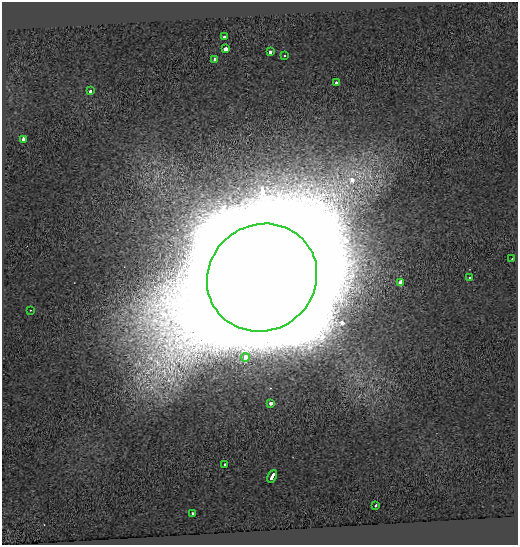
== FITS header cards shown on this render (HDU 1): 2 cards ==
NAXIS1  =                  516
NAXIS2  =                  543

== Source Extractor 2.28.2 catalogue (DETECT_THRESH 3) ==
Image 516 x 543 px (HDU 1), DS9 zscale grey, 1 PNG px = 1 image px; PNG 520 x 547 px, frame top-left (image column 1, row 543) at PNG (2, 2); each listed source drawn as its Kron ellipse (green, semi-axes under 4 px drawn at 4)
Background 0.102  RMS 0.12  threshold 0.369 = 3 sigma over >= 5 px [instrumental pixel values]
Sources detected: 19; all 19 listed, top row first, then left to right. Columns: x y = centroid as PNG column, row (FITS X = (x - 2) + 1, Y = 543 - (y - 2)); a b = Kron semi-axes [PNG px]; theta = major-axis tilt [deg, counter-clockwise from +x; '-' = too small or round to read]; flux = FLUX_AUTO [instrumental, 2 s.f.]
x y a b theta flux
224 36 3 3 - 7.4e+01
226 49 3 3 - 3.0e+02
271 52 4 3 - 1.0e+02
285 56 3 3 - 2.1e+01
215 59 3 3 - 5.3e+01
336 83 3 3 - 4.1e+01
90 91 3 3 - 6.3e+01
23 139 4 3 - 1.2e+02
512 259 2 2 - 4.2e+00
470 277 3 3 - 1.9e+01
262 278 56 53 35 2.5e+06
401 283 4 3 - 9.5e+02
30 310 2 2 - 5.6e+00
245 357 4 3 - 2.6e+02
270 403 3 3 - 1.1e+02
225 464 3 3 - 5.9e+01
272 476 7 3 64 5.6e+02
376 505 3 3 - 8.2e+01
193 513 3 3 - 5.7e+01